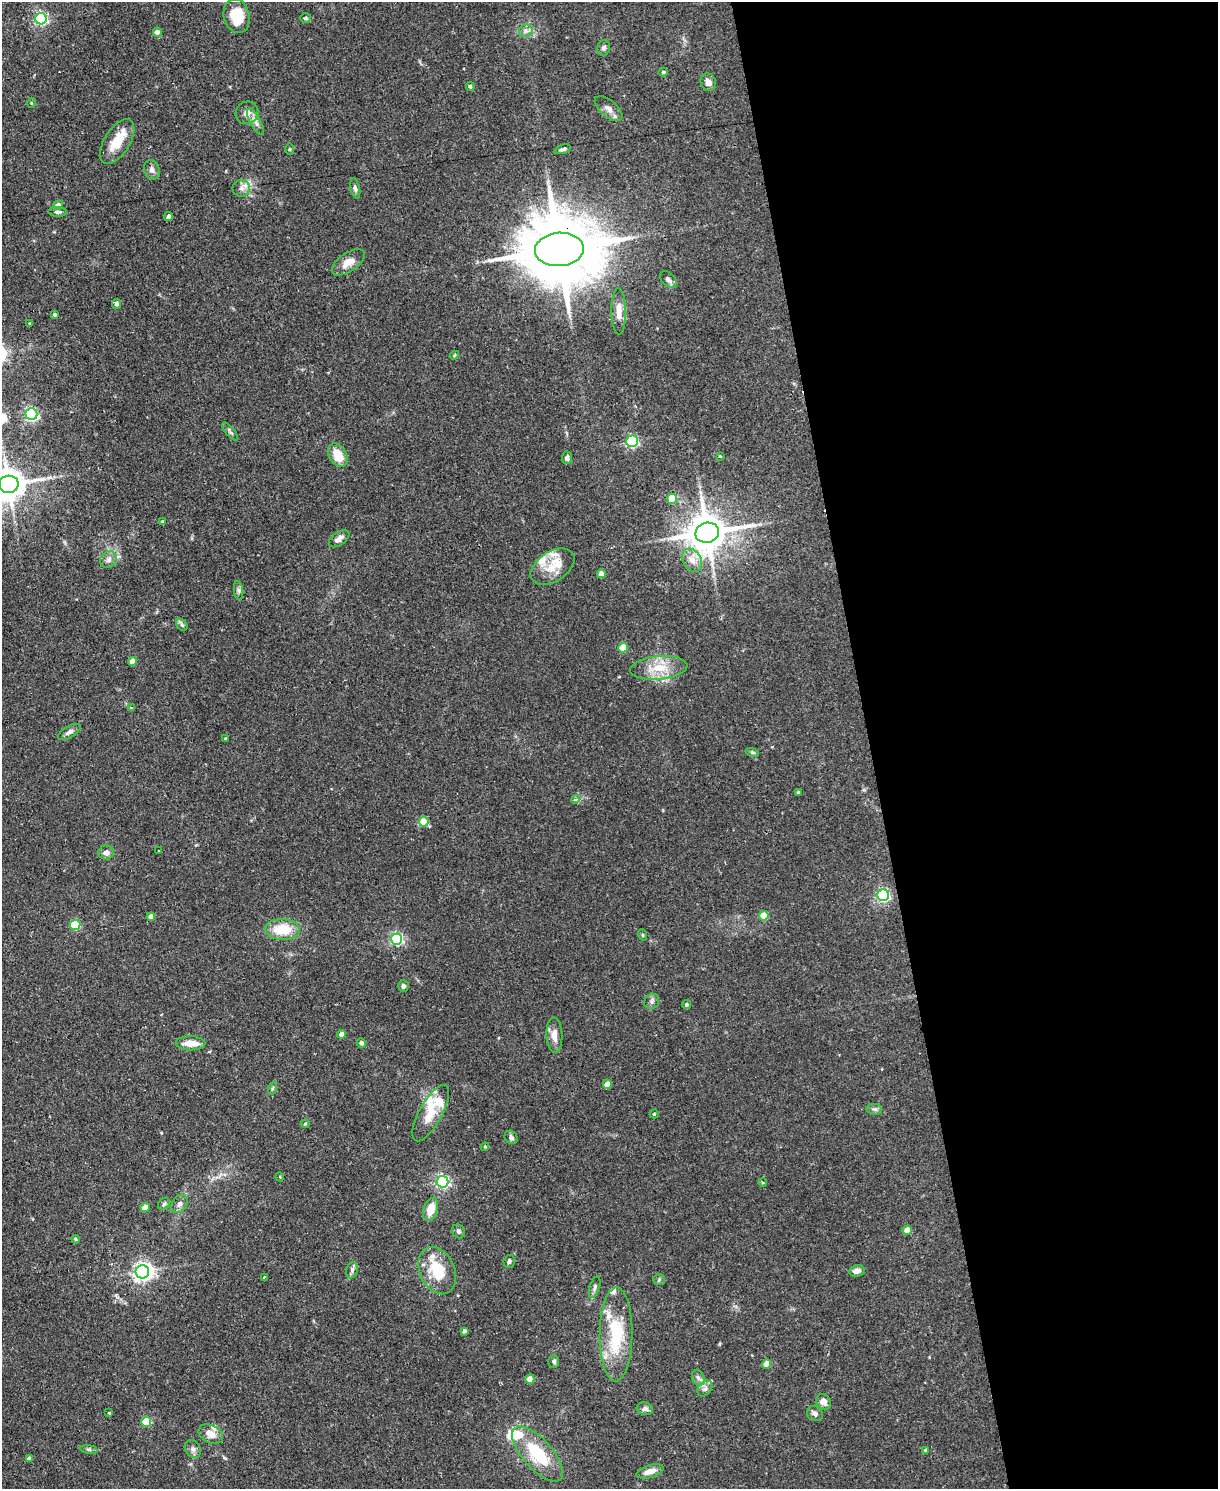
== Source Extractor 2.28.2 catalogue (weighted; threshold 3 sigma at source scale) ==
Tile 8 of 4 x 3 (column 4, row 2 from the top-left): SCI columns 3650-4865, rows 1735-3221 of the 4865 x 4839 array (HDU 1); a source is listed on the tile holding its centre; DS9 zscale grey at full resolution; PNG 1220 x 1491 px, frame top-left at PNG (2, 2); each listed source drawn as its Kron ellipse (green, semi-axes under 4 px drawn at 4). Shown black and unused: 29% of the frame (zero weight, under 2 of 3 exposures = <1% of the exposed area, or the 3 px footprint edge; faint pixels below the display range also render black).
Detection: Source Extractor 2.28.2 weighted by HDU 2 'WHT'; one run over the whole footprint, this tile lists its part. Background 0.0867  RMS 0.0058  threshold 0.0261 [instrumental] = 3 sigma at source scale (4.5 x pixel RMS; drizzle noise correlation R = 1.50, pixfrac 1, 0.05/0.05 arcsec/px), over >= 5 px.
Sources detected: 133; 1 inside a brighter object's white glare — neither listed nor drawn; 14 inside a brighter listed object's ellipse — not listed separately; the other 118 listed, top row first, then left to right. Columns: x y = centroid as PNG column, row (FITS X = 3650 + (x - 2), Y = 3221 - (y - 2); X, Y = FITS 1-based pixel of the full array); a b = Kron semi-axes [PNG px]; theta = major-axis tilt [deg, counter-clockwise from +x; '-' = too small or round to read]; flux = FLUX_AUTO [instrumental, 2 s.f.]
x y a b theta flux
237 16 17 13 -75 18
305 18 6 5 - 0.79
41 19 6 6 - 100
526 31 7 6 - 1.8
157 32 4 4 - 3.5
604 48 8 6 74 1.7
663 72 5 4 - 1.1
708 82 9 7 -63 3.4
470 86 4 4 - 1.3
31 103 5 3 - 0.56
608 108 16 8 -40 3.7
247 113 12 11 - 4
255 122 14 5 -60 2.9
117 141 25 12 58 13
290 149 6 4 -89 0.65
563 149 8 4 19 1.3
152 170 10 8 -70 2.8
241 188 9 8 - 2.9
355 188 10 5 -77 1.5
58 205 5 4 - 3.8
58 212 9 5 -2 1.6
169 216 4 4 - 1.7
559 249 24 16 4 7200
348 262 19 9 34 5.9
668 279 10 6 -45 1.9
116 304 5 4 - 1.7
619 311 23 7 -89 6.2
55 315 4 4 - 1.1
30 323 3 3 - 1.1
454 355 5 4 - 0.62
31 414 6 6 - 100
230 432 11 3 -50 1.1
632 441 5 5 - 90
338 455 12 8 -59 11
720 456 3 3 - 0.48
567 458 6 5 - 1.7
9 484 10 8 12 1100
672 499 5 5 - 21
163 522 4 3 - 1.3
707 533 12 10 12 1800
339 539 12 6 36 2.9
109 560 9 8 - 2.8
692 560 12 9 -60 5.5
552 567 24 15 33 11
601 574 4 4 - 5.5
239 590 9 4 -82 1.4
182 625 6 5 - 1.1
623 648 5 5 - 15
132 661 4 4 - 7.4
659 668 29 11 5 13
131 707 4 4 - 1.1
69 732 13 5 30 2.2
226 738 4 3 - 1
752 752 7 4 -18 0.93
798 792 4 4 - 1.1
576 799 4 4 - 2.2
424 822 5 5 - 18
158 851 3 2 - 0.53
106 852 8 7 - 2.7
883 895 6 6 - 110
764 916 5 4 - 11
151 917 4 4 - 4.6
75 925 5 5 - 35
283 929 17 10 -2 17
643 935 6 3 -71 0.61
396 939 5 5 - 90
403 986 5 5 - 1.4
652 1001 8 7 - 1.8
687 1004 4 4 - 0.97
341 1034 4 4 - 4.6
554 1035 17 8 -87 5.2
191 1043 15 7 -1 6.9
361 1043 5 4 - 1.7
607 1084 4 4 - 6.2
273 1088 6 4 71 0.85
874 1109 8 5 -10 1.3
431 1113 31 11 61 12
654 1114 4 4 - 0.75
305 1124 4 4 - 0.61
511 1137 7 6 - 1.5
485 1147 4 4 - 0.64
280 1177 4 3 - 0.44
442 1182 6 6 - 120
763 1183 4 3 - 0.51
164 1204 7 5 47 1
180 1204 10 7 59 2.4
145 1208 4 4 - 7.8
431 1209 12 7 72 9.1
907 1230 4 4 - 6.4
458 1231 7 6 - 1.3
76 1239 4 3 - 0.73
509 1261 6 5 - 1.4
352 1270 8 6 75 1.8
437 1271 25 17 -66 21
857 1271 8 5 7 2.6
142 1272 7 6 - 230
265 1277 4 3 - 1.5
659 1280 6 5 - 0.87
595 1287 11 5 72 1.6
464 1331 4 4 - 1.3
616 1334 47 16 89 36
554 1361 6 5 - 1.3
766 1364 5 4 - 9
698 1378 8 6 -68 2
530 1379 4 4 - 7.2
705 1389 9 6 49 2.1
824 1402 8 7 - 3.6
645 1409 8 6 -14 2.1
109 1413 4 3 - 0.82
815 1414 8 7 - 1.9
146 1422 5 5 - 23
211 1434 13 9 -28 5.5
89 1449 8 4 -9 1.1
193 1449 9 7 -54 2.3
925 1450 4 3 - 0.6
538 1454 34 15 -48 29
29 1459 4 4 - 2.1
650 1471 14 6 17 4.8
Overlapping masked pixels (flux is a lower limit): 1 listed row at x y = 559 249
Isophote crosses this tile's border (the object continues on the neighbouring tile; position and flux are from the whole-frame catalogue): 1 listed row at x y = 9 484